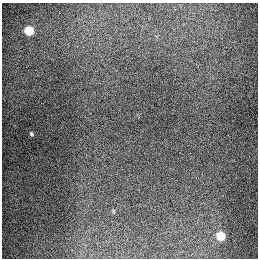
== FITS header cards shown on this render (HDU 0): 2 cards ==
NAXIS1  =                  256
NAXIS2  =                  256

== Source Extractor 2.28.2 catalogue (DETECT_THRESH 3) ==
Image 256 x 256 px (HDU 0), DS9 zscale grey, 1 PNG px = 1 image px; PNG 260 x 260 px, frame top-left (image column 1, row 256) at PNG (2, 3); no overlay
Background 1280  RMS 26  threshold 78.5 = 3 sigma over >= 5 px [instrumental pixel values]
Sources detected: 4; all 4 listed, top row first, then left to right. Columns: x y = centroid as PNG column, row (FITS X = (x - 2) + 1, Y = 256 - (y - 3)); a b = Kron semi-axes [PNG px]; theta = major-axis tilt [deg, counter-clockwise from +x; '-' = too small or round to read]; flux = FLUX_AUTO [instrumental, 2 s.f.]
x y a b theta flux
29 30 6 5 - 94000
41 103 2 2 - 970
31 134 4 3 - 2500
220 236 6 5 - 70000